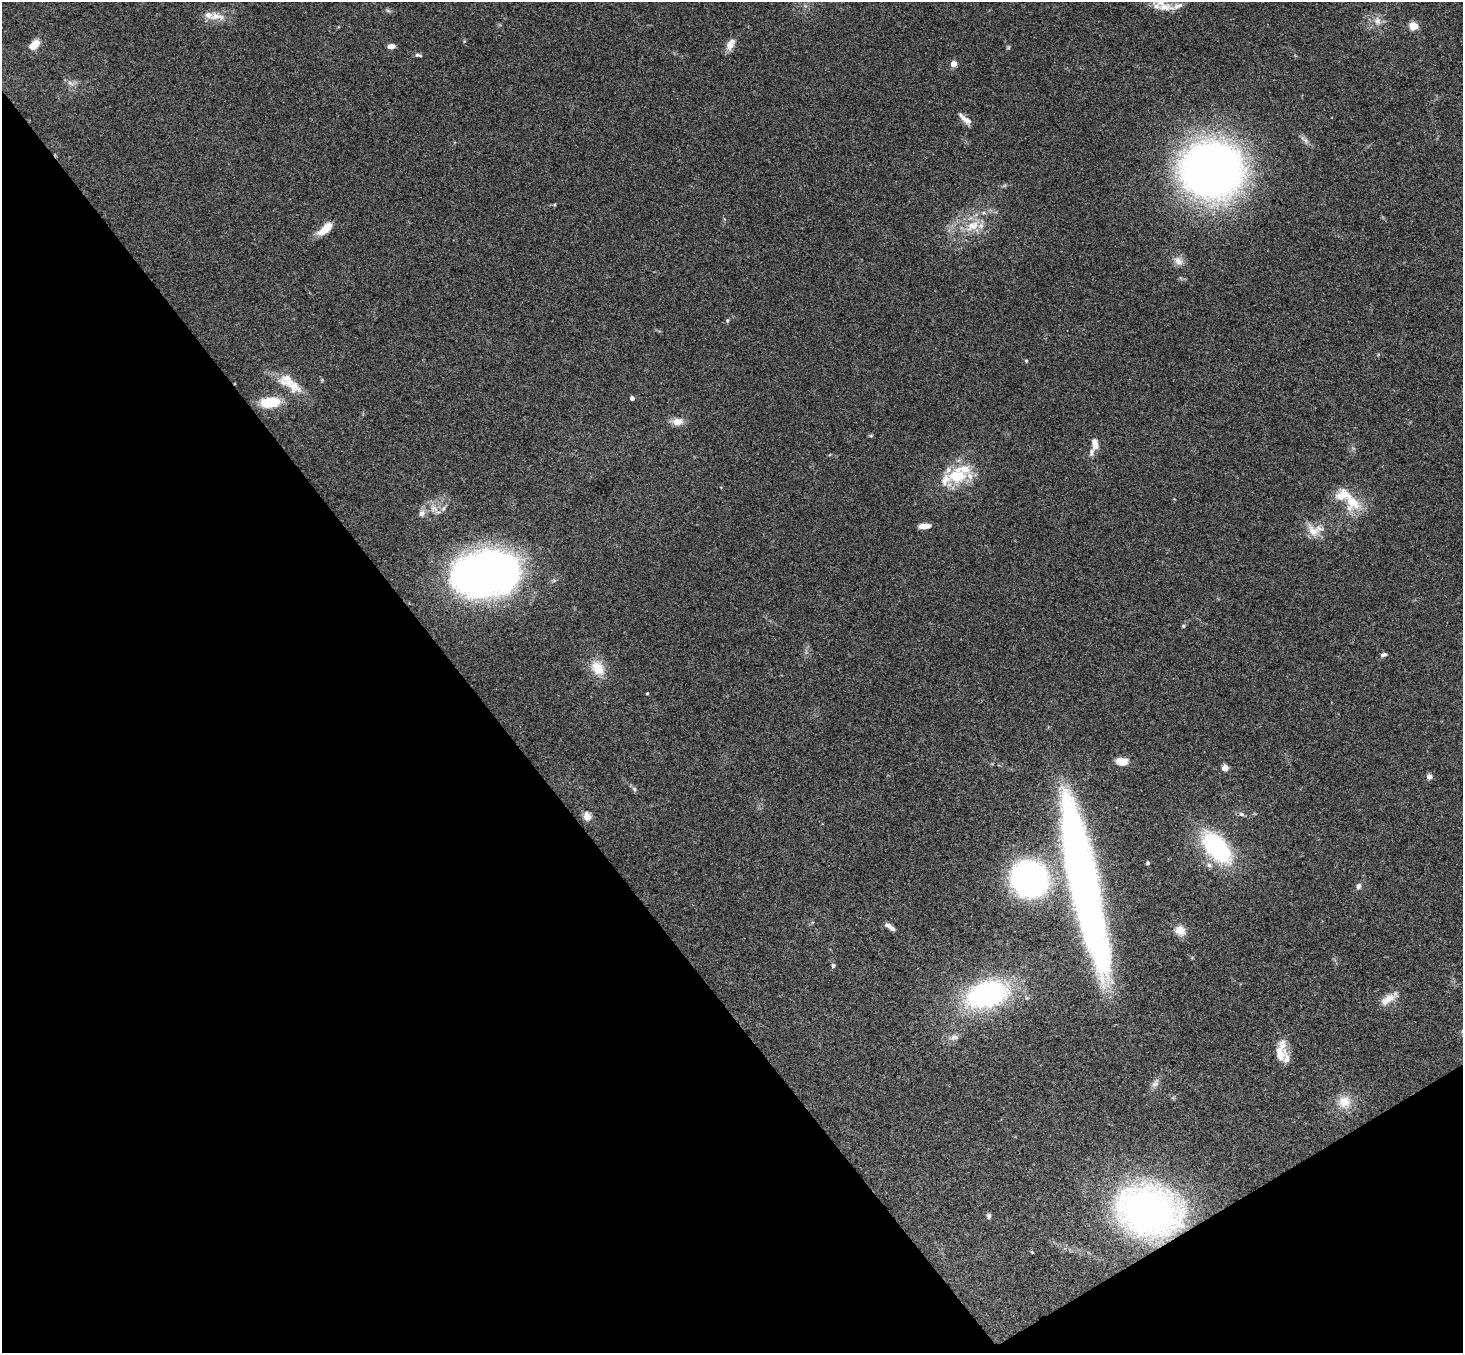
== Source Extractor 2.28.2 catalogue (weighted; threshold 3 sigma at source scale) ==
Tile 14 of 4 x 4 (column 2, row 4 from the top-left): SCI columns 1515-2975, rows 331-1681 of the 5947 x 5928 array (HDU 1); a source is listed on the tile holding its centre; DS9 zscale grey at full resolution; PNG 1465 x 1355 px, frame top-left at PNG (2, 2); no overlay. Shown black and unused: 35% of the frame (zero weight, under 3 of 4 exposures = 6% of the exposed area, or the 3 px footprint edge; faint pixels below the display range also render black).
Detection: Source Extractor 2.28.2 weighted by HDU 2 'WHT'; one run over the whole footprint, this tile lists its part. Background 0.18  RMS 0.0079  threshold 0.0357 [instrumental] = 3 sigma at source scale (4.5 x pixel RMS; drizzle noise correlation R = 1.50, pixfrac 1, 0.05/0.05 arcsec/px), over >= 5 px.
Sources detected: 73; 1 too faint to see at this stretch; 1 inside a brighter object's white glare — not listed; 12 inside a brighter listed object's ellipse — not listed separately; the other 59 listed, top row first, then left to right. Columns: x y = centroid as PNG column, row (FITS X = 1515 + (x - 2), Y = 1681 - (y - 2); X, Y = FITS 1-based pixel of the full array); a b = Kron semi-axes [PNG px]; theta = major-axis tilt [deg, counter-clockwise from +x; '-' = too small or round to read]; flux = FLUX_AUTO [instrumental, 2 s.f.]
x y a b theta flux
1164 7 21 10 5 11
388 11 7 4 -20 1.3
216 16 23 11 -6 10
1377 21 12 9 -69 5.7
1413 26 9 8 - 8.3
730 44 15 9 64 6.1
34 45 11 7 42 12
391 46 8 5 5 4.5
418 55 9 4 -10 1.6
954 64 4 4 - 10
70 83 12 4 -40 2.7
965 119 20 6 -40 5.3
1212 170 45 40 -4 610
972 226 23 13 32 17
325 229 19 8 41 13
1178 261 13 10 -41 5.4
727 320 5 3 - 0.85
1026 361 4 3 - 0.98
322 380 5 4 - 0.87
294 386 26 15 -42 15
632 398 4 4 - 3.6
270 402 24 12 7 22
678 421 13 9 4 7.2
871 435 6 3 19 0.91
1095 444 14 7 -82 6
957 476 31 21 5 30
1353 502 21 19 -66 22
434 508 12 10 -25 7.5
422 513 9 8 - 3.7
924 526 12 5 4 5.5
1314 530 23 16 5 13
485 574 64 42 9 360
1183 626 4 4 - 0.93
1383 655 8 5 16 1.8
598 668 22 16 -51 16
647 693 3 3 - 0.7
1122 761 14 9 -1 7.6
1225 768 5 4 - 13
1429 777 6 6 - 3
634 789 7 5 -47 1.7
1242 814 8 5 -28 1.9
587 817 5 4 - 23
1217 847 32 17 -49 100
1148 863 5 4 - 1.5
1209 865 8 6 -27 2.8
1029 879 23 21 -32 310
1082 882 170 26 -77 570
1358 886 9 6 71 2.3
889 926 10 6 -27 3.3
1180 930 13 11 -46 8
833 965 7 5 90 1.5
987 994 35 21 16 150
1388 999 26 9 34 9.3
954 1037 12 7 14 4
1280 1054 28 13 88 13
1155 1083 14 8 51 4.1
1344 1102 18 16 11 14
1149 1211 60 45 -15 320
989 1216 7 5 -80 1.8
Overlapping masked pixels (flux is a lower limit): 1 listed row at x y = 1149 1211
Isophote crosses this tile's border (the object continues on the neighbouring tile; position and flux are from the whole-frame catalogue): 1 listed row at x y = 1164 7